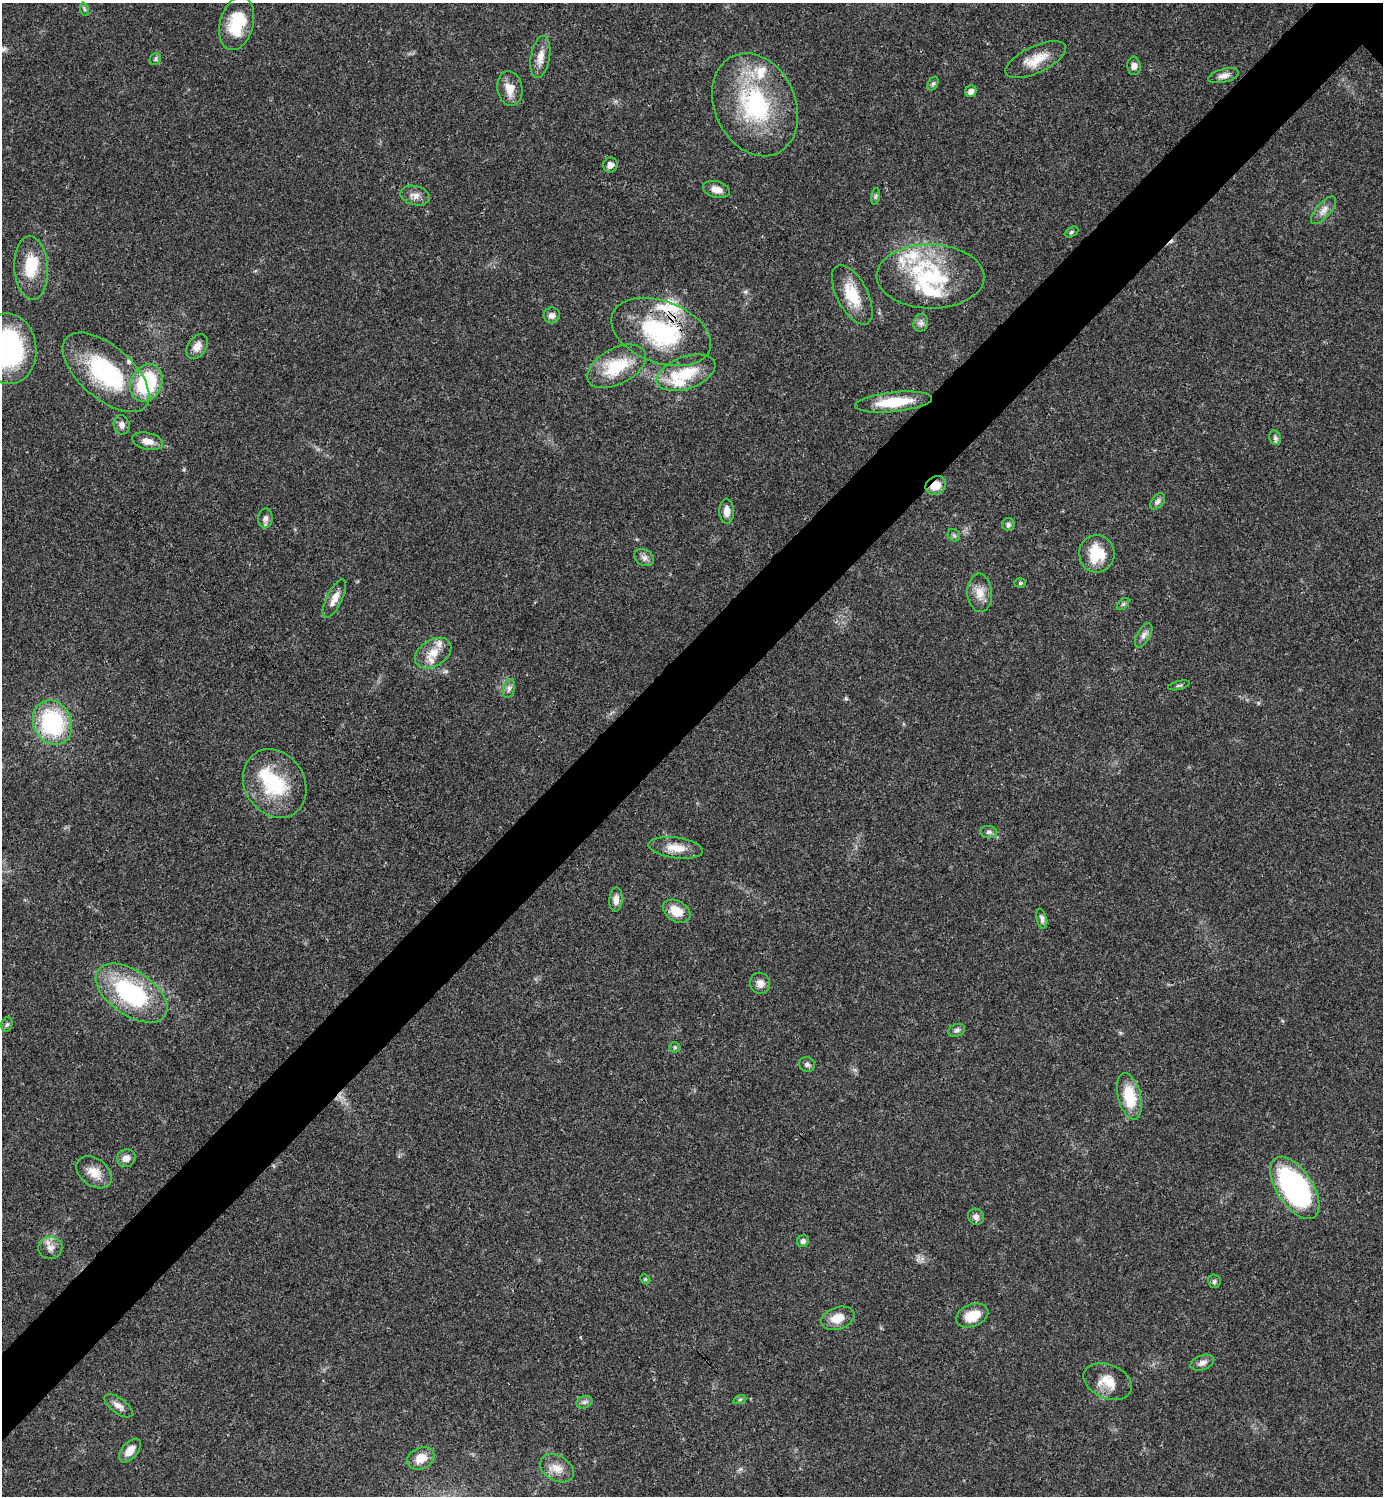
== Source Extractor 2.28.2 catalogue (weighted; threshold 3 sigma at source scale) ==
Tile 7 of 4 x 4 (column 3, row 2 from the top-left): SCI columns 3061-4441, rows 2989-4482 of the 5980 x 5981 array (HDU 1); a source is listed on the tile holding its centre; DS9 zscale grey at full resolution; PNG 1385 x 1498 px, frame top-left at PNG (2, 3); each listed source drawn as its Kron ellipse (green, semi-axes under 4 px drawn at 4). Shown black and unused: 6% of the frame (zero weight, under 3 of 4 exposures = <1% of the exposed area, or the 3 px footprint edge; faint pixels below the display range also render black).
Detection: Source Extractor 2.28.2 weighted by HDU 2 'WHT'; one run over the whole footprint, this tile lists its part. Background 0.0207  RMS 0.0022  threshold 0.00989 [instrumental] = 3 sigma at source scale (4.5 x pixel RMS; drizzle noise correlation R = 1.50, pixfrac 1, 0.05/0.05 arcsec/px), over >= 5 px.
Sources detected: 95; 1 inside a brighter object's white glare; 1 cosmic-ray / hot-pixel residue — neither listed nor drawn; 12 inside a brighter listed object's ellipse — not listed separately; the other 81 listed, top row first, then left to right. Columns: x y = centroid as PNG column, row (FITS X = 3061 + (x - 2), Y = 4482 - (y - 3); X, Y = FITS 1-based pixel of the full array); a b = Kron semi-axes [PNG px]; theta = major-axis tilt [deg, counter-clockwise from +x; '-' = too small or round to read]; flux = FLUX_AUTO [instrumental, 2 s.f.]
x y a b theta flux
84 9 7 4 -71 0.37
237 23 27 16 75 8.7
540 57 21 9 80 2.3
155 59 6 5 - 0.37
1036 60 33 13 25 4.5
1134 66 9 7 -84 1
1224 76 16 6 14 1.4
933 84 7 5 62 0.49
510 88 17 12 -81 2.8
971 91 6 5 - 0.98
755 105 53 40 -65 28
610 165 7 7 - 0.95
716 189 14 8 -14 1.8
415 195 15 9 -12 1.6
875 196 8 4 81 0.44
1324 210 17 7 49 1.4
1071 232 7 4 28 0.38
31 268 32 17 -86 7.3
930 276 54 32 -1 21
852 295 32 15 -62 7
552 315 8 8 - 1.1
921 323 9 7 72 0.88
661 332 52 31 -20 24
197 347 13 9 56 1.9
8 349 35 28 -84 41
617 366 32 18 28 9.9
106 372 52 26 -41 23
686 373 30 16 20 7.8
146 383 19 15 64 16
894 402 39 9 6 8.5
122 425 9 8 - 1.1
1275 438 7 5 -70 0.59
148 441 16 8 -13 2
936 485 10 8 31 3.1
1158 501 9 6 52 0.67
727 511 12 7 -88 1.6
265 518 10 7 85 0.99
1008 524 6 6 - 0.55
954 535 7 5 -45 0.41
1097 554 19 17 -84 7.1
644 557 10 8 -30 1
1020 583 6 5 - 0.38
980 593 19 12 -86 2.7
334 599 21 8 64 2.2
1123 604 7 4 44 0.38
1144 635 13 6 60 0.99
433 653 20 13 32 3.7
1179 685 11 3 14 0.34
509 689 10 6 73 0.77
52 723 23 19 -64 23
275 784 36 30 -57 14
988 832 8 6 1 0.69
676 848 27 10 -7 3.3
616 900 12 6 86 1.4
677 911 15 10 -31 4.1
1042 919 10 5 -76 0.68
760 983 11 10 - 1.5
131 993 41 22 -34 26
7 1024 7 5 72 0.47
957 1030 9 6 22 0.65
675 1047 5 5 - 0.34
807 1064 8 7 - 0.62
1129 1096 23 11 -76 8.1
126 1158 9 8 - 1.4
94 1172 20 13 -36 3.2
1295 1188 35 18 -57 50
976 1217 8 7 - 0.95
803 1241 6 5 - 0.66
50 1248 12 11 - 1.6
645 1279 5 4 - 0.28
1214 1281 7 6 - 0.46
972 1316 17 11 21 4.2
838 1318 17 11 19 3.2
1202 1363 12 7 19 1.1
1108 1382 25 17 -23 4.4
740 1399 7 4 19 0.36
584 1402 8 6 21 0.63
118 1406 16 7 -36 1.4
130 1450 14 8 50 2.4
421 1458 14 10 26 3
557 1468 18 12 -30 2.7
Overlapping masked pixels (flux is a lower limit): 2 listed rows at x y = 661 332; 936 485
Isophote crosses this tile's border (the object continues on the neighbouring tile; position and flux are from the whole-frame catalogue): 1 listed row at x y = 8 349